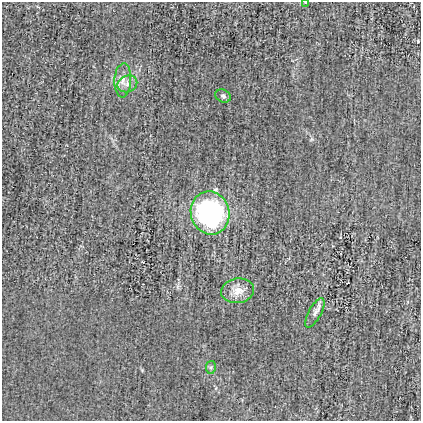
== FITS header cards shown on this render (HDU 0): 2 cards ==
NAXIS1  =                  419
NAXIS2  =                  419

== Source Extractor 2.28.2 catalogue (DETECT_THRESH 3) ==
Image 419 x 419 px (HDU 0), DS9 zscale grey, 1 PNG px = 1 image px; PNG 423 x 423 px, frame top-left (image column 1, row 419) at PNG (2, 2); each listed source drawn as its Kron ellipse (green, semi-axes under 4 px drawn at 4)
Background -8.39e-04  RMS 0.027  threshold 0.082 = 3 sigma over >= 5 px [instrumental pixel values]
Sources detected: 8; all 8 listed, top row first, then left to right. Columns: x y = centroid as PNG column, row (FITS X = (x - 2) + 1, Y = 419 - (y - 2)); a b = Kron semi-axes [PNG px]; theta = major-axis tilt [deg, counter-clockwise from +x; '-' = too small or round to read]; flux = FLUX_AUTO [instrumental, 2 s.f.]
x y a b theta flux
306 3 4 2 - 1.2
123 80 17 8 86 16
127 84 10 8 23 11
223 96 8 6 -26 4.7
210 213 22 19 -73 300
238 291 16 12 9 22
315 313 16 6 62 8.9
211 367 6 5 - 3.1
At the frame edge (FLAGS 8, measured only in part): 1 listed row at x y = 306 3